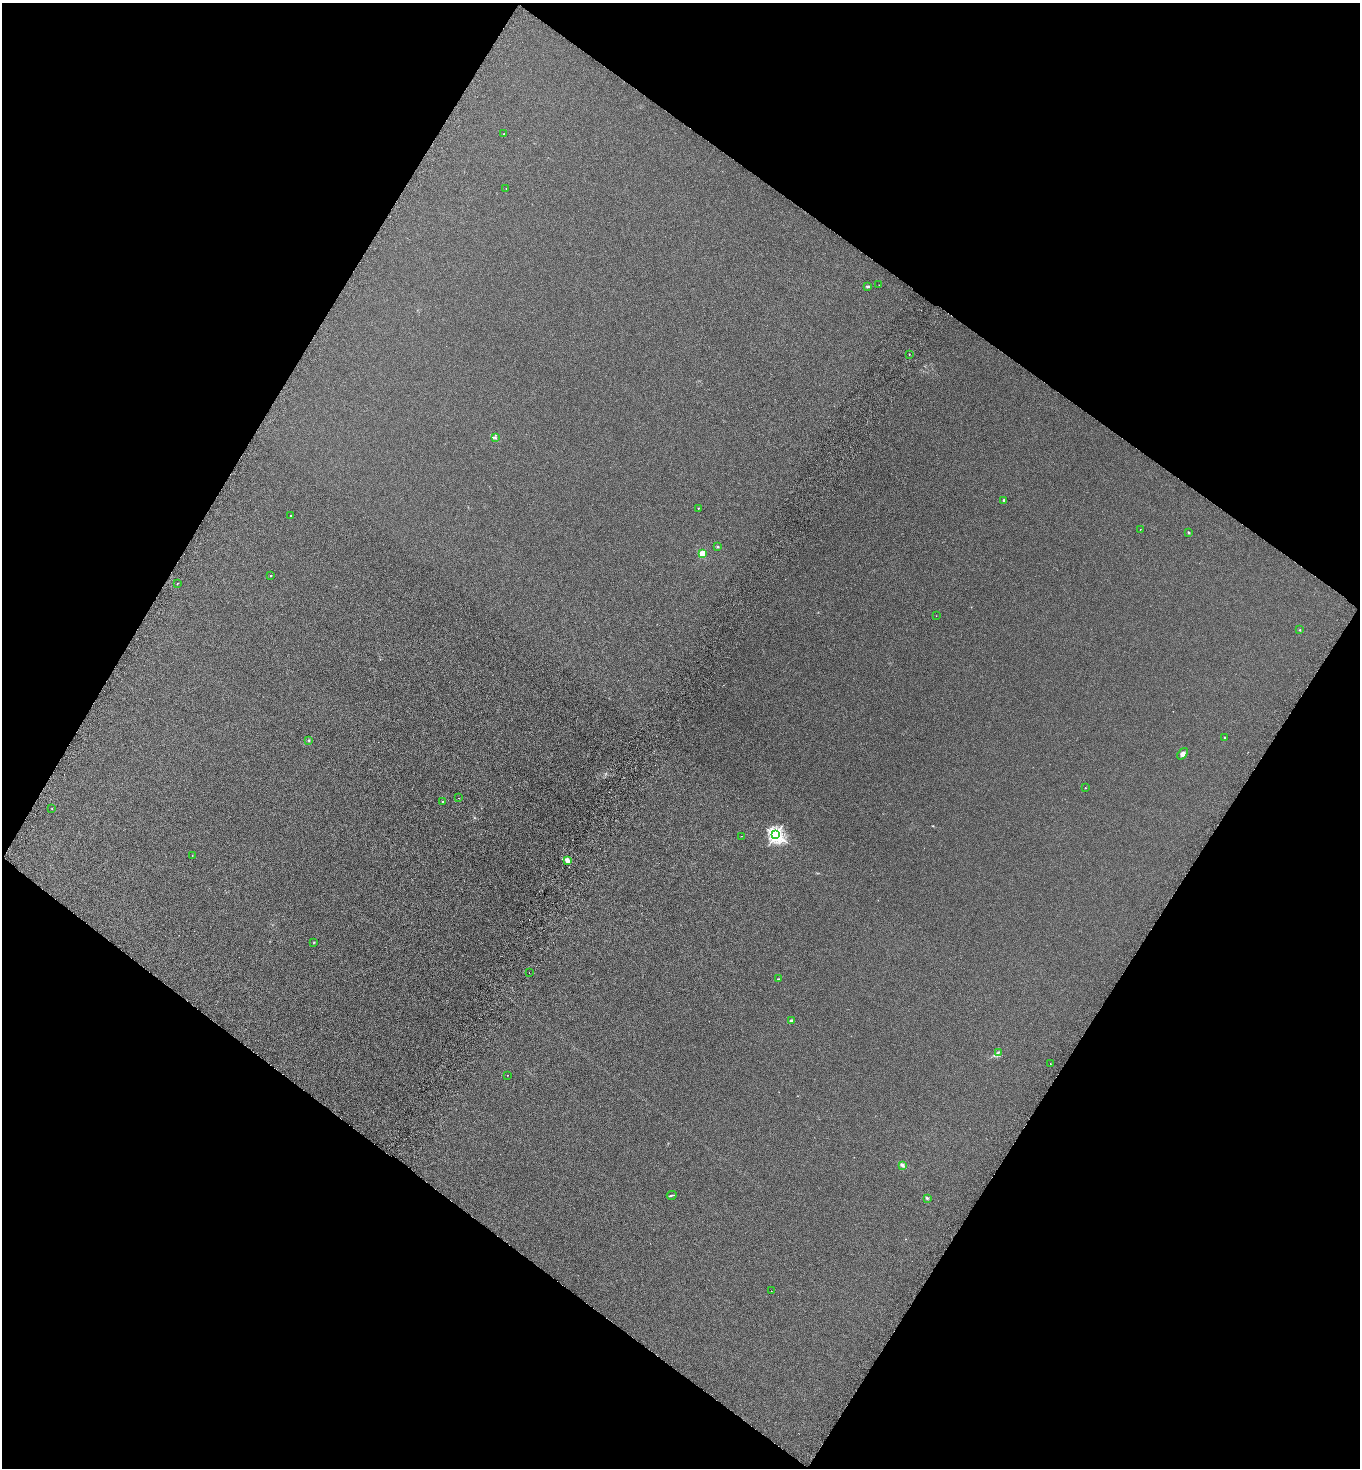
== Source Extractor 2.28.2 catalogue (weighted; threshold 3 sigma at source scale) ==
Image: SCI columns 347-5775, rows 40-5903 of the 5983 x 5948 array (HDU 1 of 3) = the unmasked area's bounding box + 8 px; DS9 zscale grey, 4 x 4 block average (1 PNG px = mean of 4 x 4 image px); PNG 1362 x 1470 px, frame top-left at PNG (2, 3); each listed source drawn as its Kron ellipse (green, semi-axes under 4 px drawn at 4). Shown black and unused: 48% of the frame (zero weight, under 5 of 9 exposures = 3% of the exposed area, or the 3 px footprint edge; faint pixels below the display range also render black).
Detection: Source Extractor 2.28.2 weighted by HDU 2 'WHT'. Background 6.19e-04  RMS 0.0019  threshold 0.0079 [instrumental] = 3 sigma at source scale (4.09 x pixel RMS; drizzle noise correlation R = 1.36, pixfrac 0.8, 0.05/0.05 arcsec/px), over >= 5 px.
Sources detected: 39; all 39 listed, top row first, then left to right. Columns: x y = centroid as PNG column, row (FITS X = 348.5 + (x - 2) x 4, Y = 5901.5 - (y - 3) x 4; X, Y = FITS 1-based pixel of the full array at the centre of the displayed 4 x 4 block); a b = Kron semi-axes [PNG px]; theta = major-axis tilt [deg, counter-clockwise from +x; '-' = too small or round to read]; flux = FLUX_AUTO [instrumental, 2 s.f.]
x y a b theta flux
504 134 2 2 - 1.6
506 188 2 2 - 0.16
879 285 2 2 - 0.21
868 286 4 2 - 1.5
909 354 2 2 - 0.27
495 437 2 2 - 0.85
1004 500 2 2 - 3.6
698 508 2 2 - 1.5
291 515 2 2 - 0.9
1140 529 2 2 - 0.23
1189 533 3 2 - 0.63
717 547 2 2 - 0.74
702 554 2 2 - 48
271 576 2 2 - 1.6
177 583 2 2 - 0.56
936 616 2 2 - 0.16
1300 630 2 2 - 0.53
1225 737 2 2 - 2.5
309 740 2 2 - 1.7
1183 754 6 4 51 3
1085 788 2 2 - 0.68
458 798 2 2 - 0.18
442 802 2 2 - 3.1
52 809 2 2 - 0.76
776 835 3 2 - 380
741 836 2 2 - 0.21
192 856 2 2 - 0.6
567 860 3 3 - 2.1
314 942 2 2 - 0.31
529 973 2 2 - 0.28
779 979 2 2 - 0.37
792 1021 2 2 - 12
998 1052 3 2 - 0.92
1050 1064 2 2 - 0.27
507 1075 2 2 - 0.88
902 1165 4 3 - 1.9
672 1195 5 2 - 0.96
927 1198 2 2 - 1.4
771 1291 2 2 - 0.16
Diffuse or blended objects may show on this block-average render without a row.